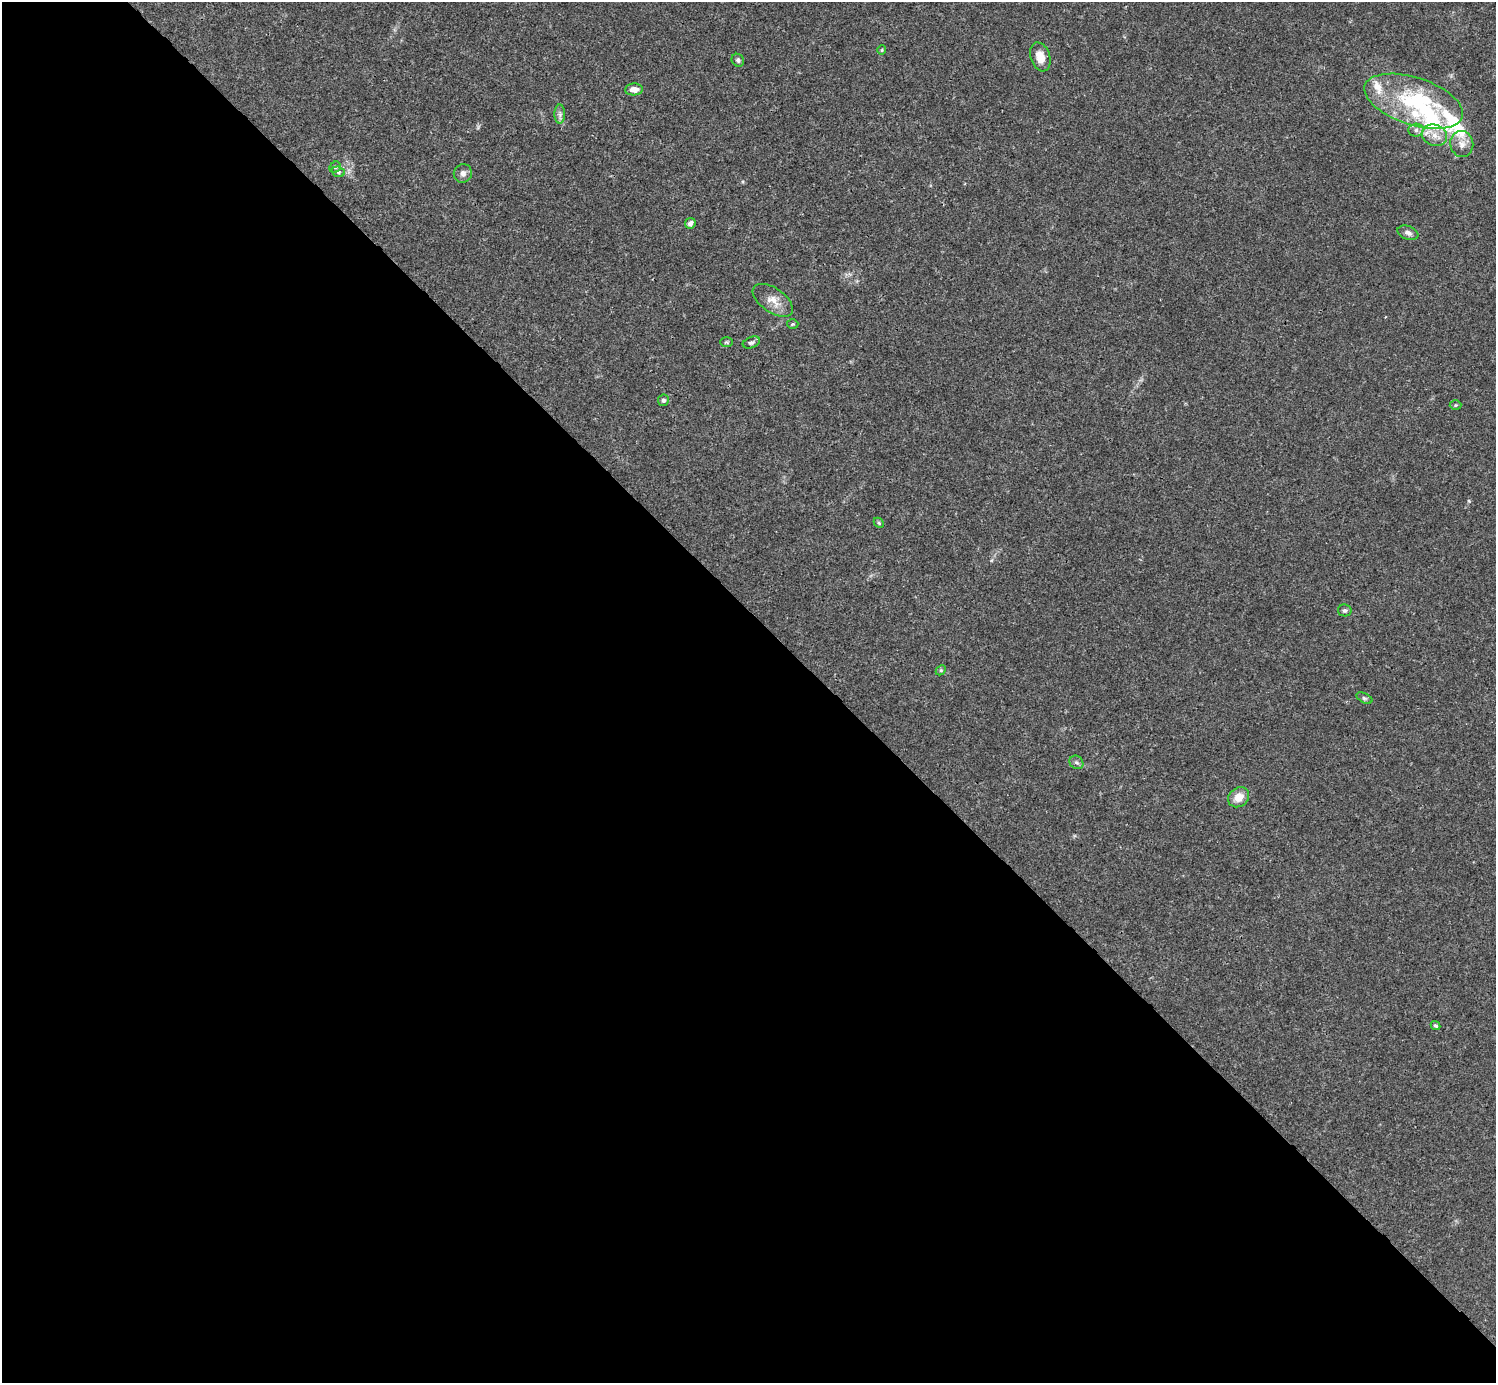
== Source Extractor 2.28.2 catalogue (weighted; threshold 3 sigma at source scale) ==
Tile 9 of 4 x 4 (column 1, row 3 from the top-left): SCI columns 1-1494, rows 1539-2919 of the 5982 x 5981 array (HDU 1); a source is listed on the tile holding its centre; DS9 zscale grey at full resolution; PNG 1498 x 1385 px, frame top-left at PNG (2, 2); each listed source drawn as its Kron ellipse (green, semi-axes under 4 px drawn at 4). Shown black and unused: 55% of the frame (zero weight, under 3 of 4 exposures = <1% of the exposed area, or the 3 px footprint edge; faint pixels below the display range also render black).
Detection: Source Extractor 2.28.2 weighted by HDU 2 'WHT'; one run over the whole footprint, this tile lists its part. Background 0.0165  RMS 0.0022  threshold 0.00978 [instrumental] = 3 sigma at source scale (4.5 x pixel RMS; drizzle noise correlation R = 1.50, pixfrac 1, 0.05/0.05 arcsec/px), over >= 5 px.
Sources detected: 34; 2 inside a brighter object's white glare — neither listed nor drawn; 5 inside a brighter listed object's ellipse — not listed separately; the other 27 listed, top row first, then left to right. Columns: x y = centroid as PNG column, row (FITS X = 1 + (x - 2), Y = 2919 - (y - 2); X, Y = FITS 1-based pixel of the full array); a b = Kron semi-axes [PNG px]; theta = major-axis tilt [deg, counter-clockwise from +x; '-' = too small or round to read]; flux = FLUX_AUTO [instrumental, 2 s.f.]
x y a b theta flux
882 50 5 4 - 0.24
1040 57 15 9 -72 2.4
738 60 7 6 - 0.56
634 89 9 6 2 1.7
1414 101 51 23 -18 18
560 114 9 5 -90 0.71
1416 130 7 6 - 0.77
1434 135 13 10 -21 2.3
1462 144 13 11 -81 1.8
335 167 6 5 - 0.38
338 172 6 5 - 0.41
463 173 9 9 - 1
690 223 5 5 - 0.87
1408 233 11 6 -21 0.93
773 300 23 12 -35 2.8
793 324 5 5 - 0.28
726 342 6 5 - 0.3
751 342 9 5 20 0.53
663 400 6 5 - 0.47
1456 405 6 5 - 0.27
879 523 6 4 -47 0.27
1345 610 7 6 - 0.51
941 670 6 4 45 0.29
1364 698 8 4 -27 0.45
1076 762 7 6 - 0.58
1239 797 11 9 38 2.7
1436 1026 5 4 - 0.33